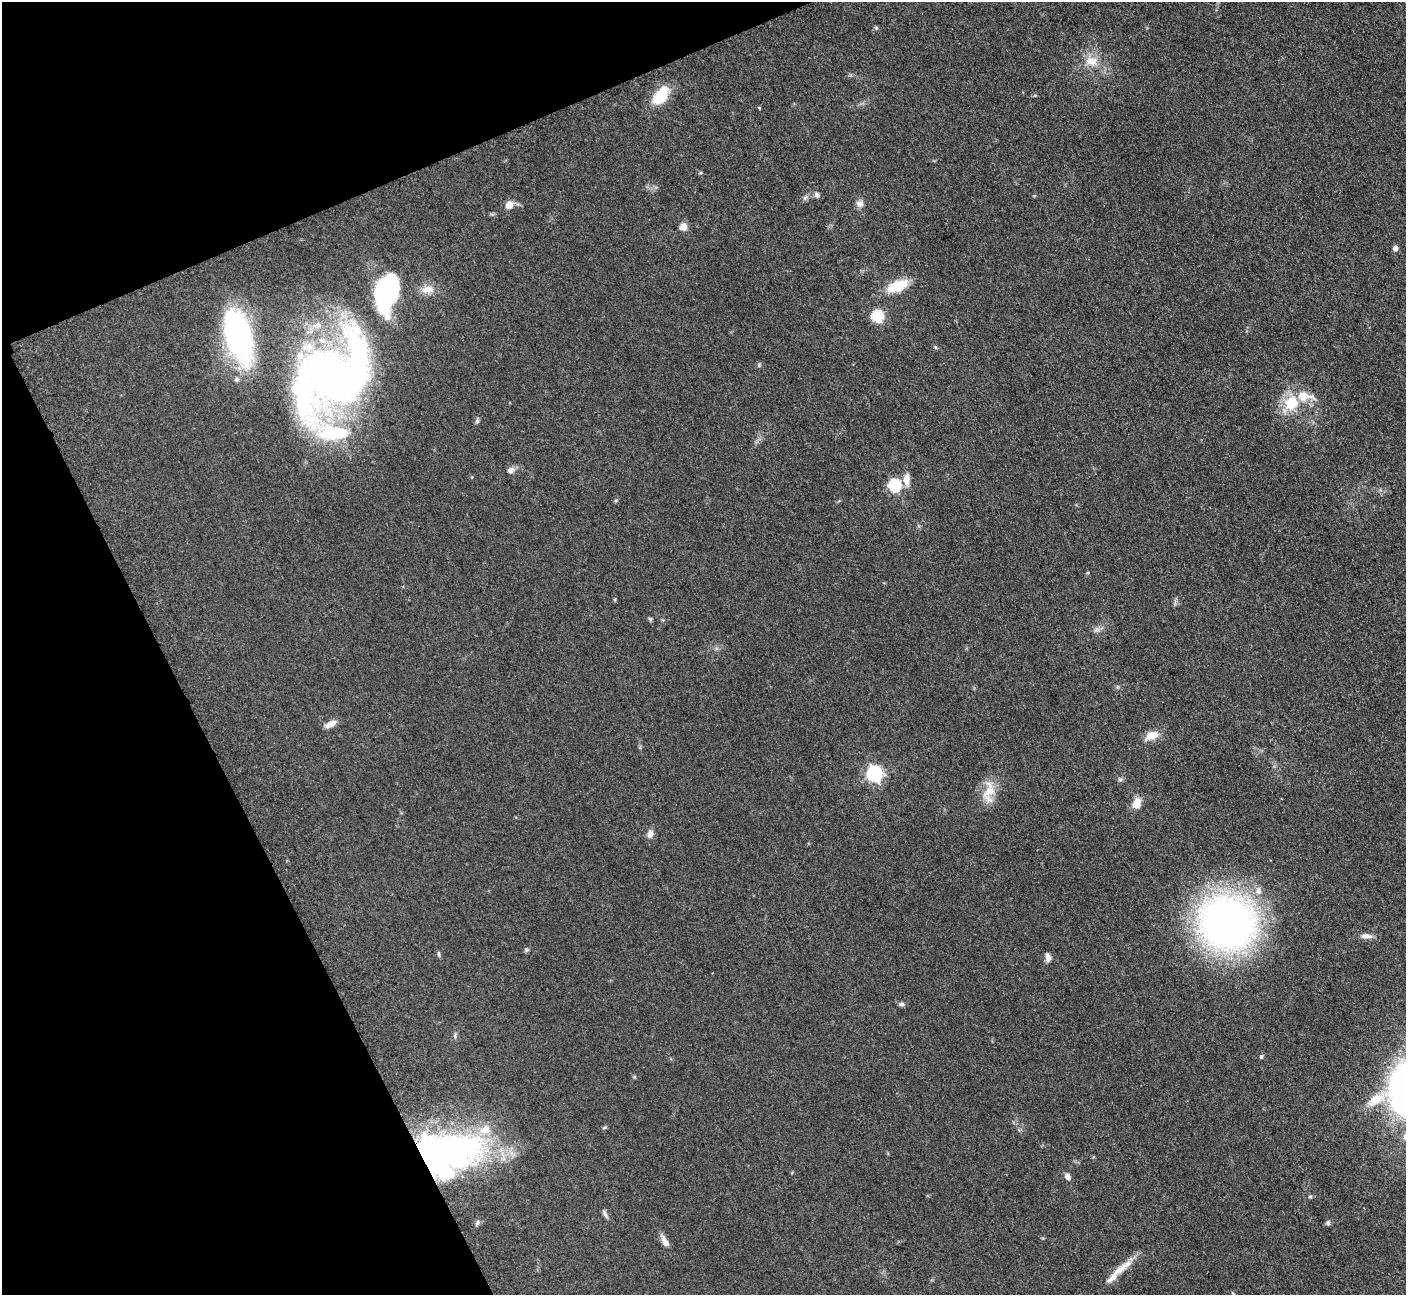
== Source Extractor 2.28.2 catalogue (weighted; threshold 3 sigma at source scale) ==
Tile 5 of 4 x 4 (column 1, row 2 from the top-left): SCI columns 19-1422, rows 2885-4177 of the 5699 x 5661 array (HDU 1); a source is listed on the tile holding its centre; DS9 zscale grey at full resolution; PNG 1408 x 1297 px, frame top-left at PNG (2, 2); no overlay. Shown black and unused: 21% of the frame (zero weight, under 3 of 5 exposures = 4% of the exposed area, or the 3 px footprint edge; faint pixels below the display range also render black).
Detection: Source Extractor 2.28.2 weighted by HDU 2 'WHT'; one run over the whole footprint, this tile lists its part. Background 0.053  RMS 0.0056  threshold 0.0253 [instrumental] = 3 sigma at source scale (4.5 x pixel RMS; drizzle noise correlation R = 1.50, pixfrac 1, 0.05/0.05 arcsec/px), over >= 5 px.
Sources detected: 59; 3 inside a brighter object's white glare — not listed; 6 inside a brighter listed object's ellipse — not listed separately; the other 50 listed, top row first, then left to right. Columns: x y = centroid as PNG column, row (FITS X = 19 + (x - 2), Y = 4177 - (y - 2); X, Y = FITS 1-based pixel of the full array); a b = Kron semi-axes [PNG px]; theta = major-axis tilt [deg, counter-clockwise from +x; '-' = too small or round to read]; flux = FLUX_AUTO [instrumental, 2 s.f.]
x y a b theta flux
876 28 5 5 - 0.76
1092 61 17 13 1 8.1
661 96 22 12 54 19
817 195 7 6 - 1.8
860 204 10 9 - 2.6
509 205 9 8 - 4.7
683 227 8 7 - 4.6
1395 248 6 6 - 2
897 286 23 11 21 16
427 289 19 10 7 6
386 294 38 21 75 94
877 316 6 6 - 43
238 335 50 23 -73 130
935 347 6 4 -71 0.63
759 365 5 4 - 0.75
331 375 98 71 45 350
237 379 7 6 - 1.3
1291 403 23 19 51 17
477 421 6 6 - 1.1
511 470 10 7 17 2.7
907 479 15 8 88 4.9
895 485 6 6 - 55
650 619 6 5 - 0.83
1096 630 7 5 42 1.5
330 724 15 7 29 4.2
1152 735 16 9 23 6.9
874 774 7 6 - 140
989 791 20 13 43 11
1137 803 13 9 74 6.2
650 834 9 7 67 3.1
1258 891 12 8 -84 3.5
1227 922 42 40 -22 320
1365 936 13 7 4 3
526 950 6 5 - 1
439 954 7 3 -82 0.85
1048 957 10 6 -87 2.7
901 1004 7 5 -7 1.5
455 1036 8 4 82 1
1261 1057 6 4 89 0.75
634 1077 6 3 17 0.61
1404 1088 50 27 85 160
1376 1099 26 13 30 11
604 1128 6 4 2 0.72
463 1148 60 53 23 120
1068 1177 8 5 -61 2.9
1310 1197 5 4 - 0.82
605 1214 11 4 -65 1.5
1328 1223 7 5 76 1.1
665 1241 17 7 -62 3.6
1120 1269 29 9 37 8.8
Isophote crosses this tile's border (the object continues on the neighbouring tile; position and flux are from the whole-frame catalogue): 1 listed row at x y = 1404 1088